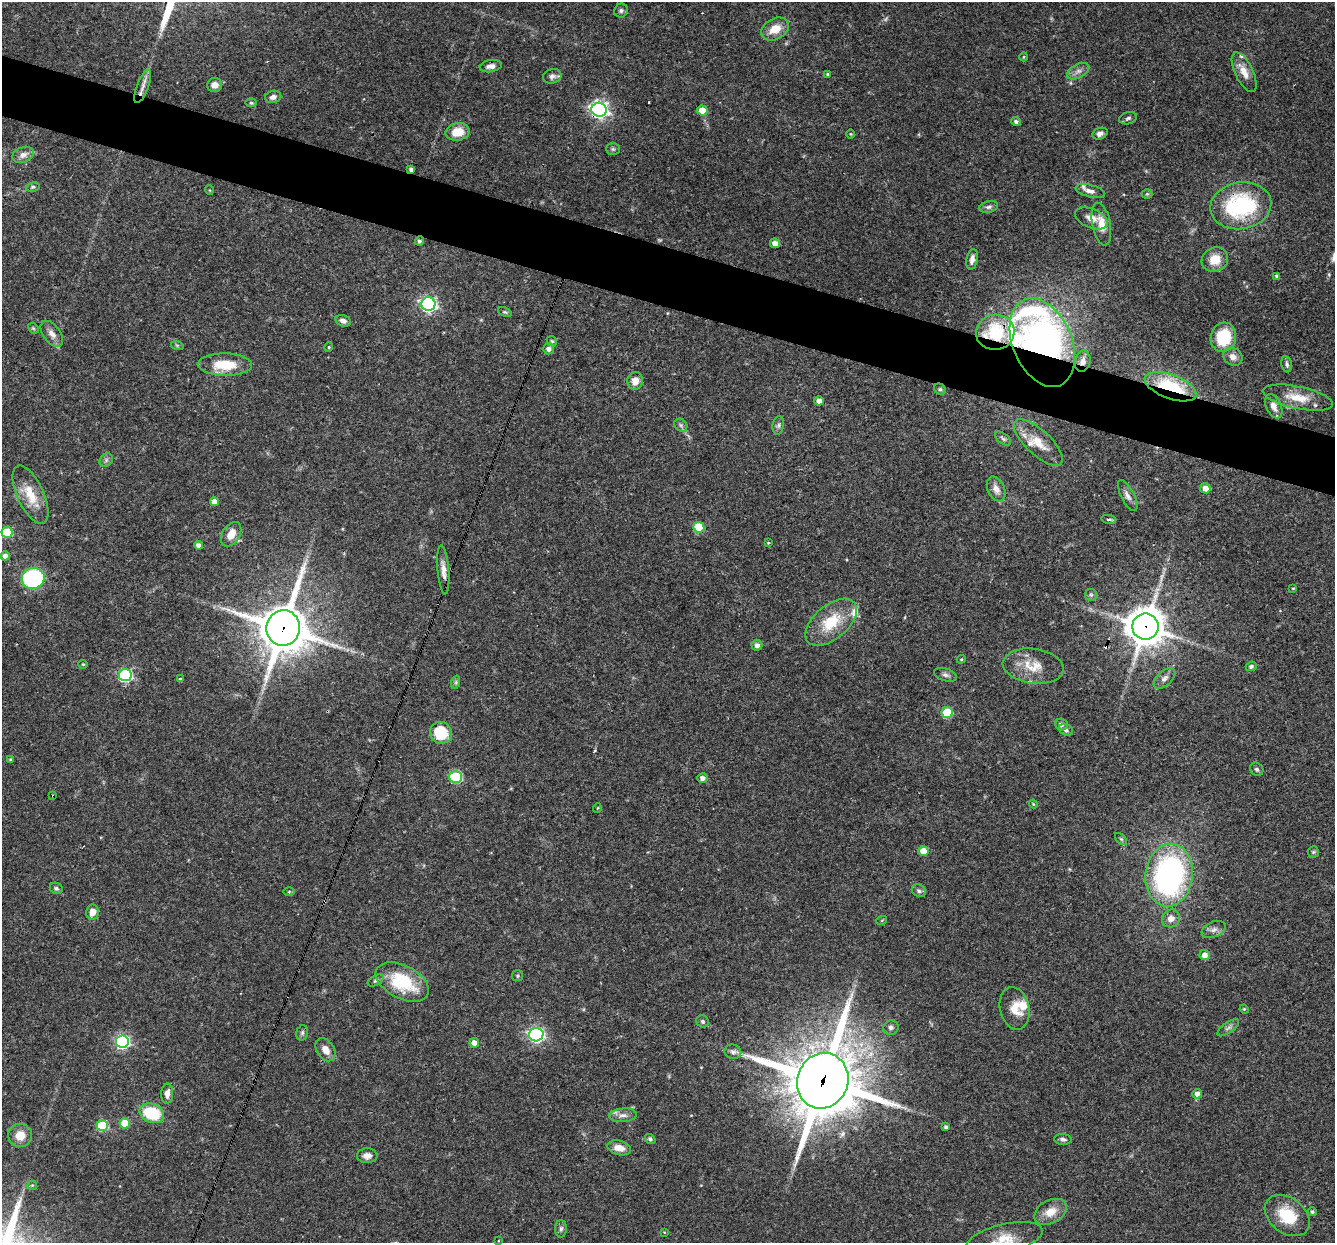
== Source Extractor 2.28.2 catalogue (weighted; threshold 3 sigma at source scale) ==
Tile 11 of 4 x 4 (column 3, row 3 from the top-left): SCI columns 2666-3998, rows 1498-2738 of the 5330 x 5347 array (HDU 1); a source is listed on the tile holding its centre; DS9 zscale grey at full resolution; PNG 1337 x 1245 px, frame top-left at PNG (2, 2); each listed source drawn as its Kron ellipse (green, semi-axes under 4 px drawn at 4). Shown black and unused: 5% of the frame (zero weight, under 3 of 4 exposures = <1% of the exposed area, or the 3 px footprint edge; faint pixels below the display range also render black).
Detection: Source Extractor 2.28.2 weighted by HDU 2 'WHT'; one run over the whole footprint, this tile lists its part. Background 0.0579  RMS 0.0032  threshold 0.0146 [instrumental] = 3 sigma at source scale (4.5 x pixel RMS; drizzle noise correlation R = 1.50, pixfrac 1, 0.05/0.05 arcsec/px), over >= 5 px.
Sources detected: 159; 2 too faint to see at this stretch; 2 cosmic-ray / hot-pixel residue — neither listed nor drawn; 6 inside a brighter listed object's ellipse — not listed separately; the other 149 listed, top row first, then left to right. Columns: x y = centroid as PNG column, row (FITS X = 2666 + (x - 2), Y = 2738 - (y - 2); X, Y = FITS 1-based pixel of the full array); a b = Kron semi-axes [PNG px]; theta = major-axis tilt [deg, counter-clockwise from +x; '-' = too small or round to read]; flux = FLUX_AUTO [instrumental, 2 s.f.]
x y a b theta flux
621 11 7 6 - 0.8
775 29 15 10 29 5
1024 57 4 3 - 0.31
491 66 11 6 9 1.5
1078 71 12 6 28 1.6
1244 72 21 9 -64 3.6
827 74 3 3 - 0.34
552 76 9 7 16 1.1
215 85 7 7 - 2.1
143 86 18 6 70 2.3
273 97 8 6 13 1.4
251 103 6 4 -1 0.48
599 110 7 7 - 120
702 110 5 5 - 5.4
1128 118 9 6 16 0.82
1016 121 5 4 - 0.78
458 132 12 8 11 5.7
851 134 5 3 - 0.29
1100 134 8 5 22 1.2
613 149 7 5 -1 0.63
23 155 11 7 21 2.1
411 169 4 3 - 0.85
33 187 7 4 11 0.53
209 190 5 3 - 0.26
1090 191 15 6 -15 1.8
1147 194 5 5 - 0.47
1241 206 30 23 10 33
989 207 9 5 12 0.96
1091 218 17 9 -23 3.2
1101 224 21 9 -79 4.1
419 241 4 4 - 0.71
775 243 5 4 - 1.8
972 259 10 5 79 1.6
1215 260 13 12 - 5.6
1277 276 4 4 - 0.61
428 304 7 6 - 84
505 312 7 4 -23 0.48
343 321 8 5 -16 1.3
33 328 6 4 -44 0.46
995 332 19 17 8 16
52 334 15 8 -53 2.3
1223 337 15 12 73 14
552 341 6 4 -44 0.45
1042 343 46 29 -67 150
177 345 6 4 -18 0.43
329 347 4 4 - 0.36
549 349 5 5 - 1.2
1233 357 10 8 -32 2
1083 361 11 7 76 2.5
1287 364 8 5 -78 0.83
225 365 27 11 -1 9.8
635 381 9 8 - 3
1171 387 27 12 -20 23
940 389 6 5 - 0.56
1298 398 36 11 -12 7.7
819 401 4 4 - 2
1274 406 13 7 -66 2.3
681 425 7 6 - 0.75
778 425 9 5 80 0.86
1003 439 9 5 -39 0.67
1038 442 31 12 -43 6.2
106 460 7 6 - 0.75
1205 488 5 5 - 2.8
996 489 13 8 -65 2.4
30 495 31 13 -65 7.5
1128 496 17 6 -62 1.8
214 502 4 4 - 2.2
1109 519 7 3 -9 0.74
699 527 5 5 - 12
7 532 5 5 - 18
231 534 13 8 58 4
768 543 3 2 - 0.39
198 545 4 4 - 1.3
5 556 4 4 - 1.4
443 570 25 5 -85 2.5
33 578 11 10 - 38
1293 588 3 3 - 0.28
1091 595 6 5 - 0.63
831 622 30 17 40 12
1145 627 13 13 - 690
283 628 18 17 - 1300
757 645 5 5 - 1.2
961 659 4 4 - 0.4
83 664 4 4 - 0.3
1033 666 31 17 -7 7.5
1251 666 5 4 - 0.88
125 675 6 6 - 46
946 675 12 6 -17 1.1
1164 678 13 7 42 1.5
180 679 4 4 - 0.41
456 682 7 4 72 0.59
947 712 5 5 - 17
1061 724 6 6 - 1
1066 730 7 5 -27 0.8
441 733 11 10 - 11
11 760 4 4 - 0.49
1257 769 7 6 - 0.72
456 777 6 6 - 30
702 778 5 5 - 1.4
53 796 3 2 - 0.48
1033 804 4 3 - 0.29
597 808 5 3 - 0.27
1121 839 7 4 -44 0.51
923 851 5 5 - 4.2
1313 852 6 5 - 0.52
1169 875 31 23 83 81
56 888 7 5 -23 0.63
919 891 7 6 - 0.79
289 892 6 4 1 0.36
92 912 7 6 - 3.4
1171 918 9 8 - 2.6
882 920 5 3 - 0.27
1214 929 12 7 22 1.6
1205 955 5 5 - 2.4
518 976 5 5 - 0.56
376 980 8 5 28 0.68
402 982 28 16 -27 19
1015 1008 21 14 -77 5.1
1244 1009 4 4 - 0.33
702 1021 6 6 - 0.7
891 1028 8 7 - 1
1228 1028 13 5 35 1.1
302 1033 8 5 75 0.69
536 1035 7 6 - 86
122 1041 6 6 - 59
474 1043 5 5 - 2.6
326 1050 12 8 -57 2.9
733 1052 8 7 - 1.1
823 1081 28 25 68 2400
167 1093 10 6 88 1.9
1197 1094 5 5 - 1.6
152 1113 12 9 -23 16
623 1115 14 7 4 1.9
125 1123 5 5 - 9.4
102 1126 6 5 - 22
946 1127 4 4 - 0.78
20 1135 12 11 - 4.5
650 1139 6 4 -37 0.66
1063 1139 9 5 -5 0.95
619 1148 12 7 -14 3.4
367 1156 10 7 2 1.9
32 1185 5 4 - 0.4
1050 1212 17 11 27 4.6
1312 1212 4 4 - 0.66
1287 1216 25 17 -38 12
561 1229 9 6 88 0.83
664 1232 4 3 - 0.23
1005 1239 39 14 13 9
498 1241 3 2 - 0.25
Overlapping masked pixels (flux is a lower limit): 11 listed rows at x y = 599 110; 411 169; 1241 206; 995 332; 1042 343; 1083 361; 1171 387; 1145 627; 283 628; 53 796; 823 1081
Isophote crosses this tile's border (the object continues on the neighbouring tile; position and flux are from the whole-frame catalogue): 1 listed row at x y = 1005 1239